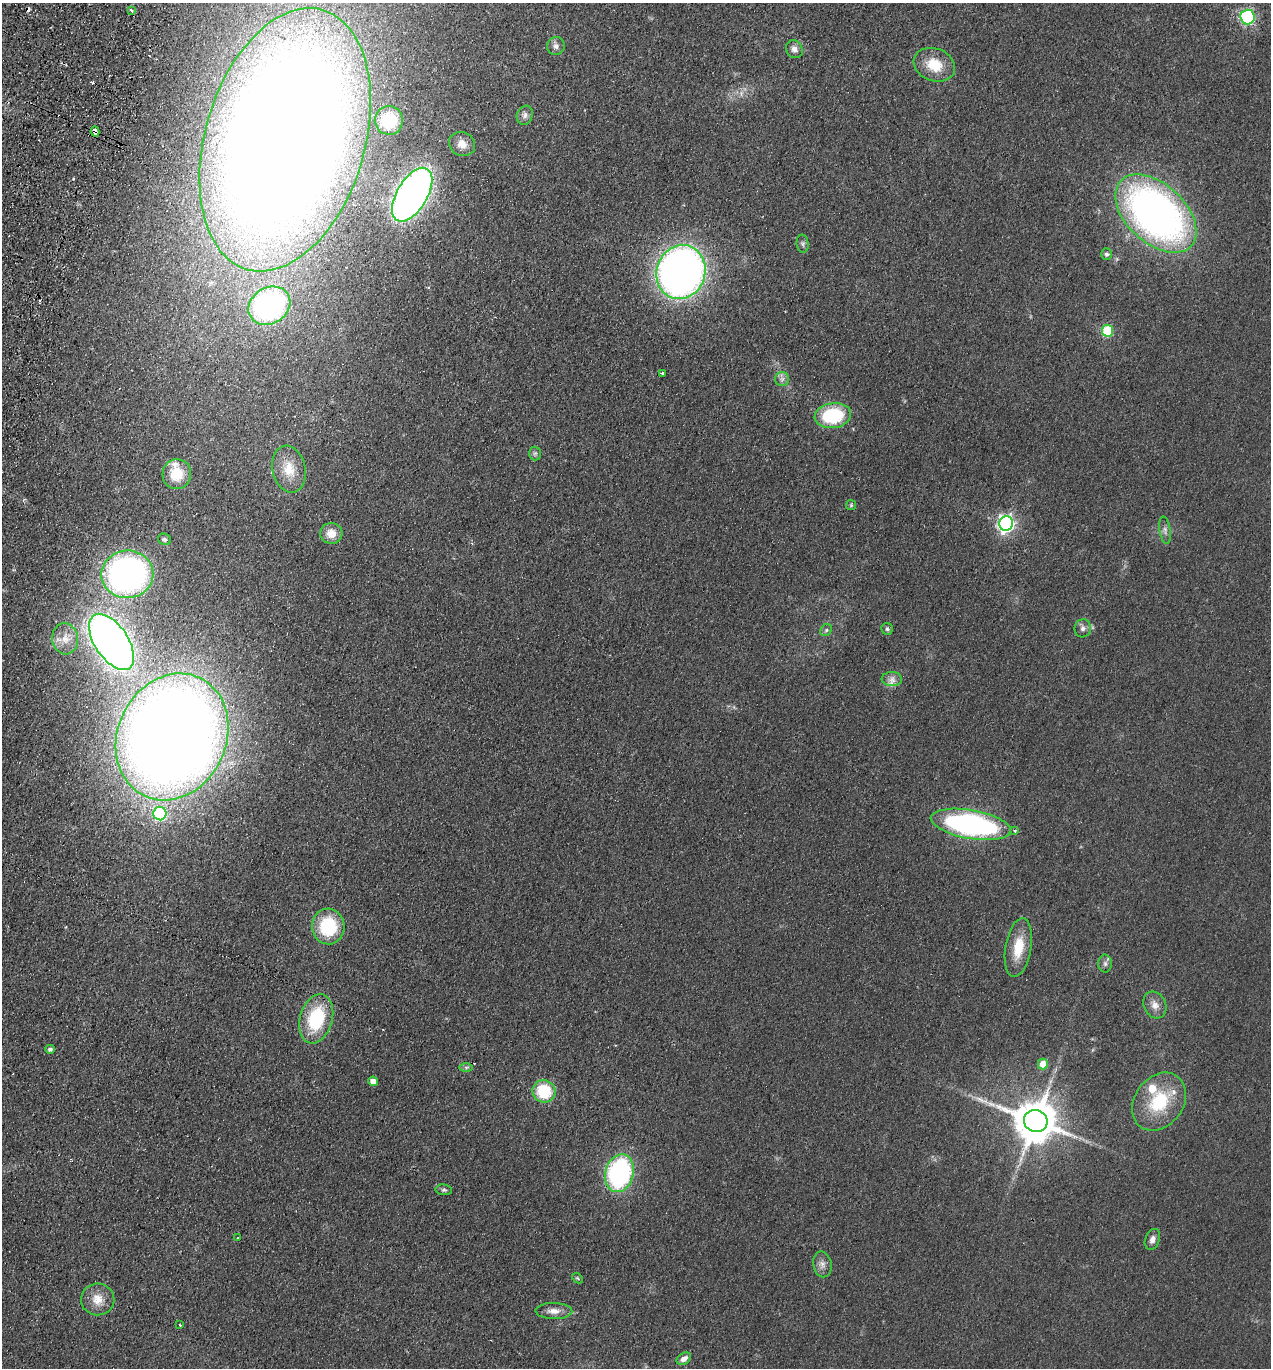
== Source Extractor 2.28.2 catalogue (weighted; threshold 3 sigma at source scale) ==
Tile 11 of 4 x 4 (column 3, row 3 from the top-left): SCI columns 2728-3996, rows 1391-2756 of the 5585 x 5513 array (HDU 1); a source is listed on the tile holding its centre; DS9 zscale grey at full resolution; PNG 1273 x 1370 px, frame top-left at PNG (2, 3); each listed source drawn as its Kron ellipse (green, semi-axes under 4 px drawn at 4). Shown black and unused: <1% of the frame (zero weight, under 2 of 3 exposures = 3% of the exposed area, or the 3 px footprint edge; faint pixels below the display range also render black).
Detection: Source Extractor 2.28.2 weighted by HDU 2 'WHT'; one run over the whole footprint, this tile lists its part. Background 0.0489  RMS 0.0093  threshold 0.0417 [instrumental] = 3 sigma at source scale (4.5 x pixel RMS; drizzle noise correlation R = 1.50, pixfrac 1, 0.05/0.05 arcsec/px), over >= 5 px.
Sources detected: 71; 6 cosmic-ray / hot-pixel residue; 1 long thin detection or spike segment (spike, bleed or trail) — neither listed nor drawn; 3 inside a brighter listed object's ellipse — not listed separately; the other 61 listed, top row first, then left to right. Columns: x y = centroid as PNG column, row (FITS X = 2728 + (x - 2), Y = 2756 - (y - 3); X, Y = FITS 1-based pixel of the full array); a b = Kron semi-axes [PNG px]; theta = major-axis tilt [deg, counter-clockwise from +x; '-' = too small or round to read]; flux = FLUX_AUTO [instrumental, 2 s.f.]
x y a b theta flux
131 10 4 3 - 2.8
1248 17 7 7 - 130
556 46 9 8 - 3.9
794 49 9 8 - 4.8
934 65 21 16 -21 25
525 115 10 8 69 4
389 120 14 14 - 37
95 132 5 3 - 20
285 140 135 80 73 3300
462 144 13 12 - 8.8
412 195 30 15 59 540
1156 213 48 29 -43 480
803 244 9 6 -84 2.3
1106 254 6 5 - 2
681 272 27 24 69 630
269 306 22 18 33 230
1108 331 6 5 - 70
663 373 3 2 - 1.2
782 379 7 7 - 3.2
833 416 18 12 8 60
535 453 7 6 - 2
289 469 24 16 -77 21
177 474 15 14 - 24
851 505 5 5 - 1.2
1006 524 7 7 - 330
1165 530 14 5 -80 3.7
331 533 11 10 - 11
164 539 6 5 - 2.5
127 574 26 24 4 360
1083 628 9 8 - 3.7
887 629 6 5 - 1.8
826 630 6 5 - 1.8
65 639 15 13 -84 12
111 642 32 16 -56 620
892 679 10 7 -3 4.7
172 737 65 54 65 2000
160 814 6 6 - 100
971 824 40 14 -10 220
1014 830 4 3 - 2
328 926 18 16 -86 53
1018 947 30 13 80 24
1105 964 9 6 -90 3
1155 1005 14 11 -63 7.5
316 1019 25 16 74 58
50 1049 5 4 - 2.7
1043 1064 5 5 - 14
466 1067 6 4 0 1.7
373 1081 5 5 - 8.2
544 1091 11 11 - 41
1159 1102 31 24 54 51
1036 1121 12 11 - 3600
619 1173 19 14 76 170
444 1190 8 5 -8 2.1
238 1238 3 2 - 0.75
1152 1239 11 7 69 4.8
822 1264 13 9 -79 5.6
577 1278 6 4 -43 1.2
98 1299 17 16 - 13
554 1311 18 8 -1 7.7
180 1325 3 3 - 0.91
684 1359 8 5 31 5.4
Overlapping masked pixels (flux is a lower limit): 1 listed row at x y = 95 132